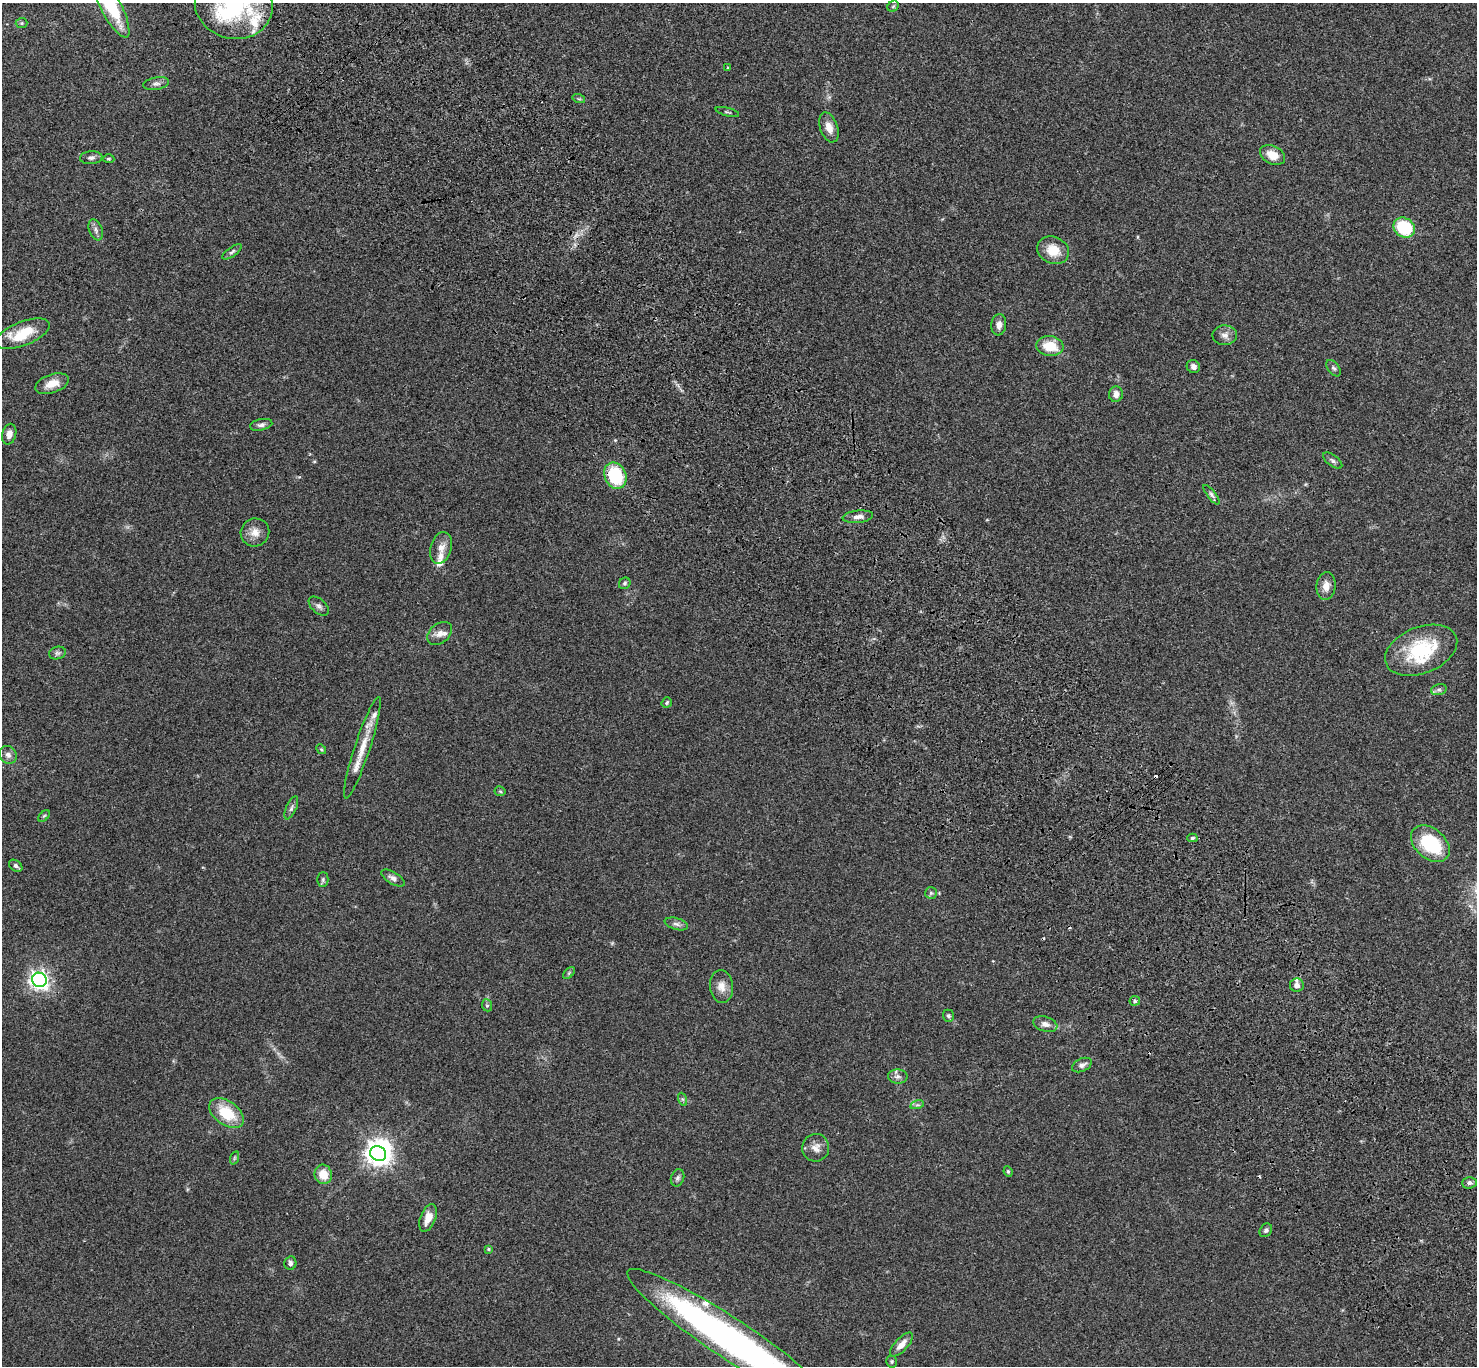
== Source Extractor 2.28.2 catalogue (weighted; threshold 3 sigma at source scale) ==
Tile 6 of 4 x 4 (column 2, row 2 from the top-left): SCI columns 1576-3050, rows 2971-4334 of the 6104 x 6081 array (HDU 1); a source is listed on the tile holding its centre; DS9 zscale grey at full resolution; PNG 1479 x 1368 px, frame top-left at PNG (2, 3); each listed source drawn as its Kron ellipse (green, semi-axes under 4 px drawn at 4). Shown black and unused: <1% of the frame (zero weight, under 3 of 4 exposures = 6% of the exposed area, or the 3 px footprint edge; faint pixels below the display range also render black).
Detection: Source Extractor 2.28.2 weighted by HDU 2 'WHT'; one run over the whole footprint, this tile lists its part. Background 0.0494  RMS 0.0056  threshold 0.0251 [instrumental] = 3 sigma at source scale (4.5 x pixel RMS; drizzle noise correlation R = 1.50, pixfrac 1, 0.05/0.05 arcsec/px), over >= 5 px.
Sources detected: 96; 2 too faint to see at this stretch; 2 inside a brighter object's white glare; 4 cosmic-ray / hot-pixel residue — neither listed nor drawn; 8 inside a brighter listed object's ellipse — not listed separately; the other 80 listed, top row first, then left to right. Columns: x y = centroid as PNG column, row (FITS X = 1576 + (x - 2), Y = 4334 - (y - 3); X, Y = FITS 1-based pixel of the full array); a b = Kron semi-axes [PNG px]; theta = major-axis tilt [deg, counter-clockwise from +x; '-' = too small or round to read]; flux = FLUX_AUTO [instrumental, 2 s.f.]
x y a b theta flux
110 4 37 10 -63 33
234 5 39 33 -13 57
893 6 6 5 - 0.76
22 23 6 5 - 0.82
728 68 4 3 - 0.47
156 84 13 6 10 2
579 99 6 4 -18 0.68
727 112 12 3 -14 0.84
829 127 15 8 -71 4.9
1273 155 13 9 -28 7
91 158 11 6 4 1.7
108 159 6 4 -2 0.7
1404 228 11 9 -33 26
96 230 11 6 -69 1.9
1053 250 16 13 -24 10
232 252 11 4 36 1.4
999 325 10 7 84 3
22 334 29 12 21 17
1225 335 12 10 -1 3.2
1050 346 14 10 -6 12
1193 367 7 6 - 2.3
1334 368 9 5 -52 1.3
52 384 17 9 19 6.8
1116 394 8 7 - 2.9
261 425 11 5 12 1.8
9 434 10 7 77 3.3
1333 461 11 5 -37 1.5
615 476 14 10 -65 27
1211 495 12 4 -53 1.5
858 517 15 6 6 2.7
255 532 14 14 - 5.1
441 548 16 10 73 4.8
625 583 6 5 - 0.92
1326 586 13 9 83 4.4
319 606 12 7 -41 2
440 633 14 9 40 3.7
1421 650 38 23 21 35
57 653 8 6 14 1.4
1439 689 8 5 15 1.4
667 702 5 5 - 0.92
362 748 53 8 72 11
321 749 5 4 - 0.71
8 755 9 8 - 2.7
500 791 5 5 - 0.72
291 808 12 5 65 1.5
44 816 7 4 44 0.69
1192 838 5 4 - 1.2
1430 844 22 15 -40 31
16 866 7 5 -35 1.5
393 878 13 6 -31 2.3
323 880 7 5 89 1.1
931 893 6 6 - 1
676 924 12 5 -15 1.9
569 973 7 4 46 0.83
39 980 7 7 - 260
1297 985 7 6 - 2.1
721 986 16 11 -85 5.3
1135 1001 5 5 - 1.1
487 1005 6 5 - 0.95
948 1016 6 5 - 0.98
1045 1024 12 7 -18 3.1
1082 1065 10 6 24 2.1
898 1076 9 7 -3 2.1
682 1099 7 4 -71 0.88
917 1105 7 4 17 1.1
226 1113 19 12 -36 19
816 1148 14 13 - 4.4
378 1154 8 7 - 460
234 1158 7 4 71 0.78
1008 1171 5 3 - 0.74
323 1174 10 8 -73 8.4
677 1178 9 6 69 1.5
1469 1183 7 5 3 1.5
428 1218 14 7 68 5.5
1266 1230 7 5 55 1.3
488 1249 4 3 - 0.69
290 1263 7 6 - 1.6
731 1339 124 20 -34 230
901 1345 15 6 47 4.4
892 1361 6 5 - 0.84
Isophote crosses this tile's border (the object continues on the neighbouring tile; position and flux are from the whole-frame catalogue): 3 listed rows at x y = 110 4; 234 5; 731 1339